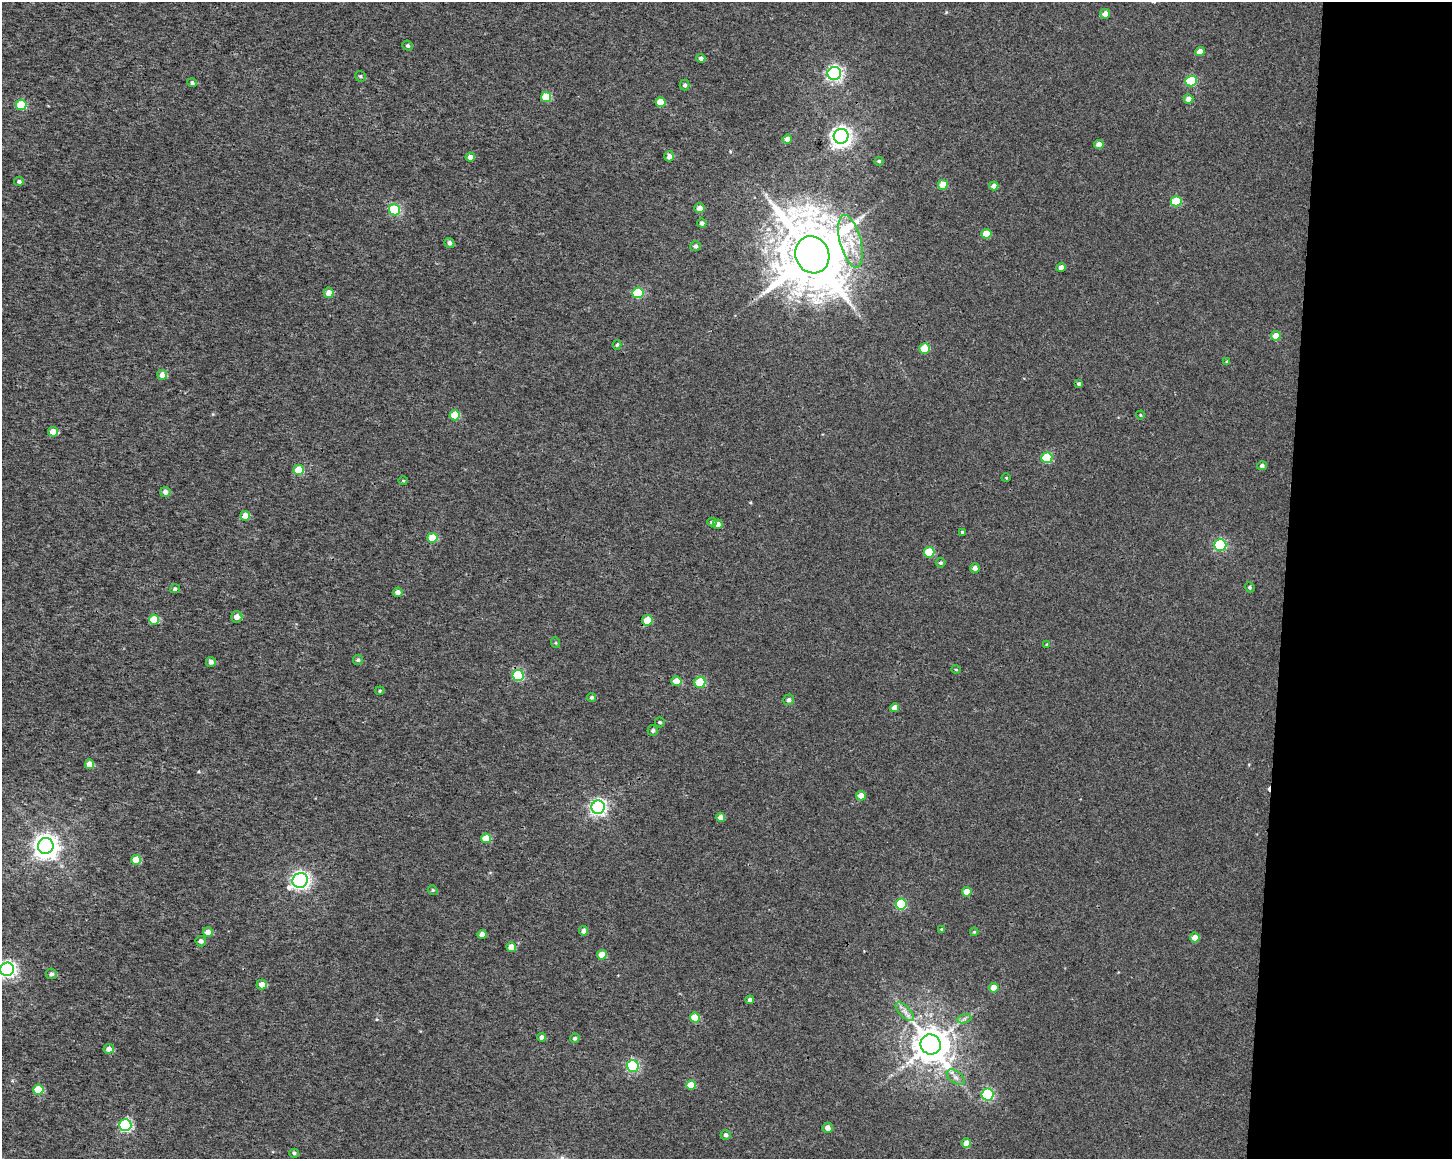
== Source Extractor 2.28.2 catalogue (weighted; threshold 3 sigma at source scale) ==
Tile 9 of 3 x 4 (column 3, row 3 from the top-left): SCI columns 3186-4635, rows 1164-2320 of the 4868 x 4642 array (HDU 1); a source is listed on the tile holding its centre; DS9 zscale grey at full resolution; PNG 1454 x 1161 px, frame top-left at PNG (2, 2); each listed source drawn as its Kron ellipse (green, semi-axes under 4 px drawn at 4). Shown black and unused: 12% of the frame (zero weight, under 3 of 4 exposures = <1% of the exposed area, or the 3 px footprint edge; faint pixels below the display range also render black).
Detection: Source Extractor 2.28.2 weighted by HDU 2 'WHT'; one run over the whole footprint, this tile lists its part. Background 9.45e-04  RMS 0.0025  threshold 0.0111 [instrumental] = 3 sigma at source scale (4.5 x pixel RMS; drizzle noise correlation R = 1.50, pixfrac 1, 0.0396/0.0396 arcsec/px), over >= 5 px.
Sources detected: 121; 1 cosmic-ray / hot-pixel residue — neither listed nor drawn; the other 120 listed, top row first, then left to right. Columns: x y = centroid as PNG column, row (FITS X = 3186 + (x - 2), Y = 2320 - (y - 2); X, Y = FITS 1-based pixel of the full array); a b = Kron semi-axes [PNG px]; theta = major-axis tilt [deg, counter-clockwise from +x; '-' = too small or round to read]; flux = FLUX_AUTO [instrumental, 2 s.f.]
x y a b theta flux
1105 14 5 5 - 1.9
408 46 5 5 - 0.46
1200 52 4 4 - 2.2
701 58 4 4 - 0.8
834 73 6 6 - 73
360 76 6 5 - 0.42
1191 81 5 5 - 14
192 83 5 4 - 0.54
685 85 5 5 - 0.57
546 97 5 5 - 8.1
1188 99 5 4 - 1.7
660 102 5 5 - 4.4
21 105 5 5 - 10
841 136 7 7 - 150
787 139 4 4 - 1.4
1099 144 5 4 - 1.5
669 156 5 5 - 1
470 157 4 4 - 1.1
879 161 4 4 - 0.38
19 181 5 4 - 0.65
943 185 5 5 - 3.9
994 186 4 4 - 1.3
1176 201 5 5 - 9
700 208 5 4 - 1.8
395 210 5 5 - 20
702 223 4 4 - 0.79
986 234 5 5 - 4.1
851 241 27 10 -75 6.4
449 243 5 4 - 0.92
695 246 5 5 - 0.71
812 255 19 16 -67 2600
1061 267 4 4 - 1.3
329 293 5 5 - 2.1
638 293 5 5 - 12
1276 336 5 4 - 3.4
617 345 5 4 - 0.41
925 349 5 5 - 7.4
1227 362 4 4 - 0.36
162 375 5 5 - 2
1079 384 3 3 - 0.46
455 415 5 5 - 8.4
1140 415 4 4 - 0.23
53 432 5 4 - 3.2
1047 458 5 5 - 11
1262 466 5 4 - 0.78
299 470 5 5 - 5.6
1006 478 5 3 - 0.19
403 481 5 3 - 0.25
165 492 5 5 - 1.1
245 516 5 5 - 3
712 522 5 4 - 0.5
718 524 5 5 - 1.1
962 532 3 3 - 0.27
432 538 5 5 - 6.2
1220 545 6 5 - 28
929 552 5 5 - 8.4
941 563 5 4 - 0.48
975 568 5 4 - 1.1
1250 587 5 4 - 0.38
175 589 5 4 - 0.52
398 592 5 4 - 1.2
237 617 6 5 - 1.4
154 620 5 5 - 6.4
647 620 5 5 - 3.4
556 643 5 3 - 0.26
1047 644 4 4 - 0.23
358 660 5 5 - 0.42
211 662 5 5 - 0.9
956 669 5 3 - 0.23
518 675 6 5 - 19
676 681 5 4 - 2.9
700 682 5 5 - 9
380 691 4 3 - 0.29
592 697 4 4 - 0.42
789 700 5 5 - 0.79
894 708 4 4 - 2
660 722 5 5 - 0.44
653 731 5 5 - 0.53
90 764 5 4 - 2.6
861 796 5 4 - 2.1
598 807 7 6 - 77
720 817 4 4 - 1.6
486 838 5 5 - 4.6
46 846 8 8 - 250
136 860 5 5 - 4.4
300 880 8 7 - 87
433 890 5 4 - 0.36
967 892 5 4 - 2.6
901 904 5 5 - 17
941 929 4 3 - 0.27
583 931 4 4 - 0.84
208 932 5 5 - 2.1
974 932 4 4 - 0.25
482 934 4 4 - 1.2
1195 937 5 5 - 2.1
201 941 5 5 - 0.77
511 947 5 4 - 2.8
602 955 5 5 - 3.4
7 969 7 6 - 79
51 974 5 5 - 0.72
262 984 5 5 - 2.1
994 988 5 5 - 3.3
750 1000 4 4 - 0.7
905 1012 12 5 -46 1.3
695 1018 5 5 - 5.7
964 1019 7 4 18 0.59
542 1037 4 4 - 1
575 1038 5 4 - 0.5
931 1044 10 9 - 660
109 1049 5 5 - 1.4
633 1066 6 5 - 27
956 1077 10 6 -38 1
691 1085 5 5 - 4.3
38 1089 5 5 - 6.6
988 1094 6 6 - 28
125 1125 6 6 - 29
828 1128 5 5 - 1.3
726 1135 5 5 - 0.67
966 1143 5 4 - 2.4
294 1153 5 4 - 0.46
Isophote crosses this tile's border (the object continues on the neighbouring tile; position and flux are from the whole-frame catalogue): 1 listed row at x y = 7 969